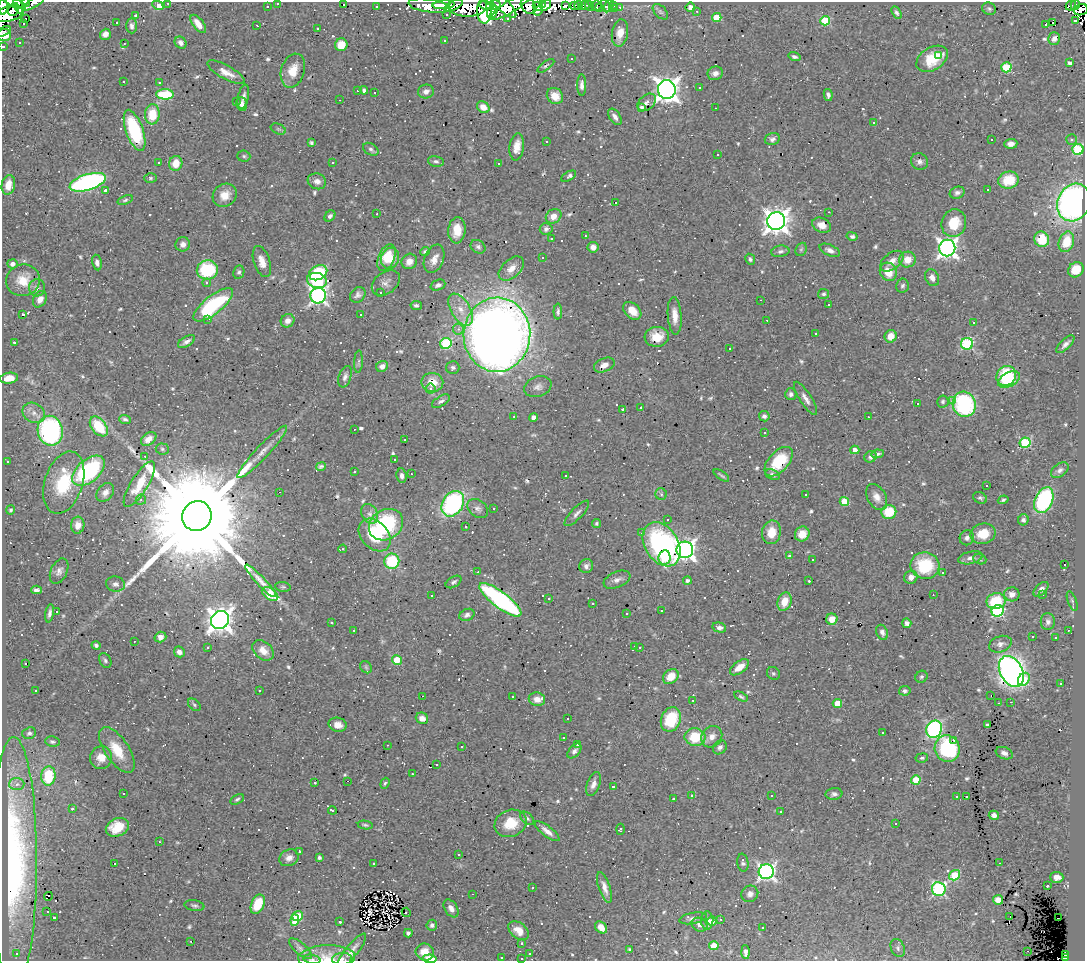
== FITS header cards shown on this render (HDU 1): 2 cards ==
NAXIS1  =                 1083
NAXIS2  =                  959

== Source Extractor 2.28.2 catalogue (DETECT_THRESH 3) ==
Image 1083 x 959 px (HDU 1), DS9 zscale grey, 1 PNG px = 1 image px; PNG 1087 x 963 px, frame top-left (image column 1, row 959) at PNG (2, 2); each listed source drawn as its Kron ellipse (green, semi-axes under 4 px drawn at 4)
Background 0.748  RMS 0.031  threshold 0.0931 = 3 sigma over >= 5 px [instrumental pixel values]
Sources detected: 811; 7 with non-positive FLUX_AUTO (blend fragments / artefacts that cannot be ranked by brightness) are neither listed nor drawn; of the other 804, the 500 brightest by FLUX_AUTO listed and drawn (304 fainter detections omitted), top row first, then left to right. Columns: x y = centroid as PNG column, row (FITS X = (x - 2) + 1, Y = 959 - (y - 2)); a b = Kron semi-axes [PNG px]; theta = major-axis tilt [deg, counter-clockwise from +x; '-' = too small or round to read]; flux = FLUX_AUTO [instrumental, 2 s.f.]
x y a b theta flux
15 3 12 4 -24 72
26 3 4 2 - 33
33 3 13 4 31 20
168 3 3 2 - 17
278 3 3 3 - 3.8
343 4 3 3 - 170
543 4 3 3 - 51
158 5 6 3 -29 150
443 5 11 4 4 81
454 5 10 4 26 140
486 5 7 4 -10 140
493 5 7 4 10 220
503 5 17 6 -43 87
546 5 6 3 55 7.1
565 5 4 3 - 38
574 5 3 3 - 17
579 5 4 3 - 11
609 5 7 3 65 28
613 5 3 3 - 4.6
1071 5 5 4 - 15
1075 5 5 3 - 62
3 6 9 4 90 320
18 6 8 3 -67 24
376 6 3 3 - 5.1
429 6 21 6 -8 160
468 6 19 10 0 140
512 6 24 6 32 120
528 6 9 6 -49 230
538 6 5 3 - 79
585 6 5 4 - 16
589 6 5 3 - 8.1
596 6 5 5 - 17
605 6 7 3 -67 7.9
267 7 3 3 - 7.5
600 7 3 2 - 8
620 7 3 3 - 3.6
690 7 5 5 - 11
14 9 7 5 64 210
615 9 3 3 - 4.5
989 9 7 6 - 4.4
1081 10 7 5 20 60
484 11 12 7 -88 210
492 11 7 5 66 10
538 11 5 4 - 26
697 11 3 2 - 7
660 12 9 5 -45 5.3
897 13 7 4 -60 5.4
9 14 16 7 14 400
447 14 3 3 - 14
136 15 3 3 - 23
717 17 4 4 - 63
26 18 3 3 - 770
508 18 3 3 - 7.3
825 21 5 4 - 86
1076 21 3 3 - 18
117 22 3 3 - 13
24 23 3 3 - 100
1052 23 3 3 - 13
198 24 10 5 -53 23
1046 24 3 2 - 45
257 25 3 3 - 11
132 26 7 5 89 7.3
317 28 3 3 - 28
4 31 7 4 34 7.7
620 33 14 8 79 20
105 34 6 5 - 13
4 35 7 6 - 21
1054 39 6 6 - 5.8
444 41 3 3 - 25
19 43 3 3 - 8.8
181 43 6 5 - 7.9
124 44 3 2 - 4.4
341 45 6 6 - 39
3 46 3 3 - 7.7
939 56 3 3 - 37
794 57 6 4 -16 5.2
571 58 3 3 - 6
932 59 17 11 32 57
1070 63 3 3 - 6.4
546 66 10 4 36 4.8
1006 67 5 5 - 110
293 71 17 11 73 34
226 72 21 7 -29 22
715 73 8 6 21 11
123 81 3 3 - 9.5
159 82 3 3 - 5
582 85 10 4 -90 10
699 88 3 3 - 5.9
358 90 3 3 - 88
364 90 4 3 - 6.1
667 90 9 9 - 1900
426 91 8 7 - 10
375 93 3 2 - 6.9
165 94 9 5 -3 93
828 95 6 4 -80 6.2
555 96 9 7 -46 27
243 97 12 5 79 9.7
340 100 3 2 - 6
236 101 3 3 - 26
647 102 10 7 41 8.3
242 104 7 5 -71 11
483 107 7 5 -38 22
642 107 4 3 - 5.8
715 108 3 2 - 4.2
152 114 10 7 86 55
615 117 9 5 -55 10
874 122 3 3 - 12
278 129 8 5 -24 4
135 130 22 8 -71 160
772 139 7 6 - 7.1
992 140 3 3 - 89
1071 140 5 5 - 4.3
546 141 3 3 - 20
311 143 4 4 - 4.8
1011 144 6 5 - 10
517 147 13 7 82 24
371 149 8 5 -32 5.8
1078 149 5 5 - 180
718 154 3 3 - 7
244 156 6 5 - 4
436 161 8 5 -13 5.4
919 162 9 8 - 7.7
159 163 3 3 - 11
176 163 7 6 - 33
332 163 3 3 - 4.9
498 163 3 3 - 4
569 176 8 4 31 7.2
150 178 6 5 - 4.1
1008 180 10 8 13 60
317 181 9 7 -21 11
88 182 19 8 17 480
8 185 10 6 80 23
105 190 4 3 - 14
988 190 3 3 - 140
957 193 7 6 - 7.2
225 195 13 11 36 26
125 200 8 4 19 4.1
615 202 3 3 - 770
1074 202 19 16 67 770
829 212 3 2 - 68
377 214 3 3 - 4
330 216 6 4 46 6.7
554 216 8 6 35 23
776 221 9 8 - 2200
954 223 14 12 74 55
821 225 10 7 -26 18
546 229 6 5 - 7.8
457 230 13 8 85 32
585 236 3 2 - 3.8
852 236 5 4 - 5.6
551 238 3 3 - 5.1
1042 239 8 7 - 58
1066 242 10 7 71 37
183 244 7 7 - 11
478 247 8 6 -33 6.1
593 247 5 5 - 12
947 248 8 8 - 1100
801 249 7 5 67 3.7
830 250 11 5 -24 8.9
425 251 5 3 - 4.3
780 251 9 5 9 6
387 257 14 8 67 46
390 258 11 9 72 38
542 258 3 3 - 110
434 259 15 9 68 22
750 259 5 4 - 4.8
907 260 8 8 - 26
409 261 8 7 - 19
892 261 13 8 38 16
97 262 8 5 -80 7.2
262 262 16 8 -72 22
12 264 5 4 - 12
511 268 15 9 42 21
207 270 10 9 - 130
1076 270 8 7 - 30
239 272 7 5 80 5.2
888 272 9 8 - 37
318 273 10 7 27 98
932 278 9 6 -63 13
23 280 17 16 - 42
317 280 10 7 -14 100
207 283 4 4 - 5.7
386 283 16 10 37 15
438 285 8 5 20 6.1
902 286 7 6 - 6
37 288 8 8 - 8.8
381 292 3 3 - 11
824 294 5 5 - 4
358 295 8 7 - 8.2
318 296 8 7 - 730
40 299 9 6 62 16
761 300 3 2 - 85
213 305 24 9 39 210
416 305 6 4 -11 5.5
829 305 3 3 - 24
461 310 17 9 -59 30
632 311 10 7 -44 27
558 312 8 4 88 5.5
23 314 3 3 - 4.8
361 314 3 3 - 45
675 316 19 7 -86 23
208 319 3 2 - 58
767 320 3 2 - 20
288 321 7 6 - 14
974 323 3 3 - 67
458 329 5 5 - 5.8
815 333 3 3 - 4.6
497 335 37 33 86 3100
891 336 6 6 - 27
657 337 12 10 5 33
187 341 9 5 30 8
14 342 3 3 - 56
446 344 6 5 - 160
967 344 6 6 - 220
1065 344 11 5 45 8.7
729 349 3 3 - 17
358 362 11 4 88 4.9
604 365 11 6 23 15
382 366 6 5 - 11
453 368 6 6 - 5.9
1006 376 10 9 - 120
345 377 11 6 71 8.5
9 378 9 5 8 25
1009 379 11 7 29 84
432 382 11 9 -8 34
538 387 14 10 20 13
430 389 5 5 - 6.9
791 394 6 5 - 6.6
806 398 19 6 -57 14
441 401 10 5 31 7
952 401 3 3 - 10
943 402 6 5 - 4.8
917 404 3 3 - 16
964 404 13 11 -68 280
641 407 3 3 - 30
623 409 3 3 - 300
34 413 12 9 -33 16
764 416 5 5 - 6.1
514 417 3 2 - 3.7
533 417 4 4 - 12
868 417 3 2 - 4
125 419 6 4 -20 5.2
99 426 11 7 -51 88
354 429 3 2 - 5.2
50 431 15 12 -80 370
764 432 3 3 - 4.1
149 439 8 6 37 19
405 440 3 2 - 4.8
1025 443 5 5 - 160
162 449 6 5 - 4.1
855 450 4 4 - 15
262 452 35 6 47 27
877 454 6 3 8 5.6
145 456 3 2 - 4.9
871 457 6 5 - 8.5
394 460 3 3 - 42
8 462 3 3 - 26
779 462 17 10 48 80
321 467 5 4 - 4.9
1060 470 10 6 37 7.5
89 471 19 11 41 280
354 472 3 3 - 38
411 474 3 2 - 4.1
565 475 3 3 - 12
721 475 9 2 -35 3.8
772 475 7 5 -23 5.8
402 476 7 5 -82 8.3
64 483 32 19 72 120
139 484 26 8 58 47
987 486 3 3 - 1000
105 492 10 7 50 12
279 492 3 2 - 170
661 494 6 5 - 4.3
806 494 3 3 - 13
877 497 14 9 -61 17
980 498 7 5 -27 5.3
141 500 5 5 - 4.2
1003 500 5 4 - 3.8
1044 500 14 8 66 220
844 502 4 4 - 49
453 504 14 10 56 320
493 508 3 2 - 10
478 509 11 8 -40 9.5
10 510 4 4 - 3.8
889 512 7 7 - 57
577 513 17 5 47 10
370 514 10 7 -60 12
197 516 15 14 - 100000
667 520 3 3 - 27
1023 520 5 5 - 5.4
597 523 4 4 - 4.7
78 525 8 6 85 14
386 525 18 15 32 220
466 527 3 3 - 10
771 532 12 9 80 31
642 533 3 3 - 3.9
802 534 8 7 - 21
983 534 13 10 15 44
375 535 18 13 -47 96
967 538 8 7 - 8.4
662 544 24 16 -58 390
343 549 4 3 - 3.8
685 550 8 8 - 1200
789 556 3 3 - 9.3
664 558 7 6 - 54
971 558 12 6 13 10
812 559 3 3 - 3.7
980 559 7 5 -21 4.1
392 561 7 7 - 110
1064 565 3 3 - 170
586 566 7 7 - 7.7
925 566 14 13 - 98
59 571 13 8 65 11
477 572 3 2 - 4.3
943 572 3 2 - 3.8
911 577 7 6 - 13
617 580 14 8 23 12
261 581 22 4 -47 17
687 581 4 4 - 6.8
809 581 3 3 - 21
454 582 9 5 31 5.5
115 584 9 7 -12 8.6
283 587 8 5 -8 3.9
1041 589 9 5 45 11
36 590 5 4 - 6.7
270 594 9 5 -32 85
1012 594 7 7 - 14
432 595 3 3 - 8.8
933 595 2 2 - 4.1
1042 595 3 3 - 3.8
549 598 3 3 - 8.3
500 600 25 8 -37 440
996 601 9 8 - 84
1072 601 10 4 -69 4
784 602 9 7 72 30
593 603 3 3 - 7.3
661 611 3 2 - 3.9
998 611 6 5 - 280
56 612 3 3 - 34
50 613 9 4 79 7.4
627 614 3 3 - 4.2
467 615 8 5 25 7.3
832 619 5 5 - 21
220 620 9 8 - 2100
1048 622 8 7 - 8.2
332 623 3 3 - 8.4
907 623 5 4 - 9.5
719 628 7 4 -14 8.9
354 630 3 2 - 3.7
1068 630 3 3 - 15
882 632 8 5 -68 8.1
160 637 6 5 - 12
1032 637 3 3 - 25
1055 638 3 3 - 9.6
134 641 3 2 - 7.7
1000 644 12 8 21 10
96 645 4 4 - 4.3
635 646 3 3 - 8.7
208 647 3 3 - 4.2
640 647 3 3 - 6.3
263 650 12 8 -42 21
179 652 6 5 - 9.8
105 660 8 5 -60 4.8
397 660 5 4 - 66
26 664 3 3 - 100
366 667 7 5 -46 4.1
739 667 11 5 37 25
1011 671 16 11 -61 1300
773 673 7 6 - 4.1
671 676 8 6 40 31
921 677 6 5 - 4.1
1024 679 7 5 57 37
1061 683 3 3 - 83
259 690 3 3 - 9.8
36 691 3 3 - 93
905 691 6 5 - 5.2
422 696 3 2 - 61
512 696 3 3 - 4.1
991 696 3 2 - 14
741 697 7 4 -27 4
537 699 8 6 -11 17
693 700 3 2 - 6.3
1011 702 2 2 - 10
837 703 4 4 - 39
998 703 3 2 - 3.8
194 705 7 5 -42 4
422 718 6 5 - 12
568 719 3 3 - 10
671 719 12 9 69 89
338 725 9 7 -14 19
987 725 3 3 - 4.2
934 729 9 7 57 350
29 733 7 5 19 5.4
882 733 3 3 - 44
564 737 3 3 - 6.1
695 737 10 8 -7 76
712 737 11 10 - 16
954 740 3 3 - 11
52 742 7 5 -7 4.6
387 745 3 2 - 3.9
577 745 3 3 - 11
462 746 3 3 - 12
720 747 7 6 - 7.8
947 749 13 12 - 170
117 750 26 12 -56 50
574 751 9 5 48 7.9
1004 753 9 6 -22 9
101 758 11 11 - 24
922 758 6 4 9 4.4
437 765 3 3 - 5.9
412 774 3 2 - 8.8
48 776 9 7 83 92
916 780 5 4 - 58
347 781 3 2 - 73
315 783 3 3 - 25
385 783 5 4 - 3.8
17 784 7 6 - 8.3
594 784 12 6 70 12
613 787 3 3 - 82
123 793 3 3 - 70
834 794 8 5 7 6.5
772 795 3 2 - 22
692 796 3 3 - 140
957 797 3 3 - 130
966 797 3 2 - 3.8
237 799 7 4 30 4.2
673 799 3 3 - 19
72 809 3 3 - 26
332 810 4 3 - 14
781 812 3 3 - 9.6
994 815 5 4 - 9.3
527 818 8 5 -42 5.3
511 823 16 13 21 51
896 824 3 3 - 8.2
365 825 7 4 -10 3.7
117 827 12 9 24 48
620 829 5 3 - 7.5
547 831 15 5 -37 14
159 842 3 3 - 6.4
299 852 3 3 - 5.9
458 854 3 3 - 11
319 857 4 3 - 6.1
289 858 10 8 29 13
14 862 125 23 -90 600
114 863 3 3 - 390
373 863 3 3 - 4.5
743 863 9 5 -80 5.5
1000 863 3 2 - 9
766 872 7 7 - 770
955 875 6 5 - 120
1057 877 6 5 - 14
1047 886 3 3 - 19
604 887 16 5 -72 16
532 888 3 2 - 4
939 889 7 7 - 300
473 894 3 2 - 4.1
750 894 9 8 - 9
48 896 4 3 - 11
998 900 5 5 - 24
258 904 10 6 65 62
194 905 10 5 -10 5.1
451 908 10 6 -57 12
47 912 3 2 - 4.1
406 912 5 3 - 8.5
298 916 5 5 - 70
1010 916 2 2 - 6.8
54 917 3 3 - 210
693 918 14 5 11 8.8
1058 918 2 2 - 4.5
721 919 3 3 - 6.1
295 920 6 4 84 29
707 920 9 6 -89 14
712 921 5 4 - 10
340 922 3 3 - 20
432 925 5 5 - 5.7
699 925 8 6 -26 9
601 927 7 5 -44 19
763 928 3 3 - 12
519 931 12 7 -38 23
408 933 4 4 - 5
191 941 3 2 - 6.9
521 944 3 3 - 3.8
714 946 4 4 - 54
898 948 9 6 -65 6
300 949 14 6 -41 7.5
630 950 4 3 - 3.8
351 951 22 6 51 15
1027 951 3 2 - 16
425 952 9 8 - 31
745 952 6 4 -87 11
17 953 4 4 - 6.2
530 954 3 3 - 9.6
1065 955 3 3 - 8.3
502 957 3 3 - 4.1
327 958 28 12 2 33
521 958 3 3 - 6.2
1065 958 3 2 - 11
312 959 9 4 -9 4.3
342 959 10 6 4 6.3
430 959 7 4 -6 39
At the frame edge (FLAGS 8, measured only in part): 13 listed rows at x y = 15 3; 26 3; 33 3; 168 3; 278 3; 3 6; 1081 10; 3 46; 327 958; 521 958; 312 959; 342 959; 430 959
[304 fainter detections neither listed nor drawn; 7 non-positive-flux detections neither listed nor drawn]